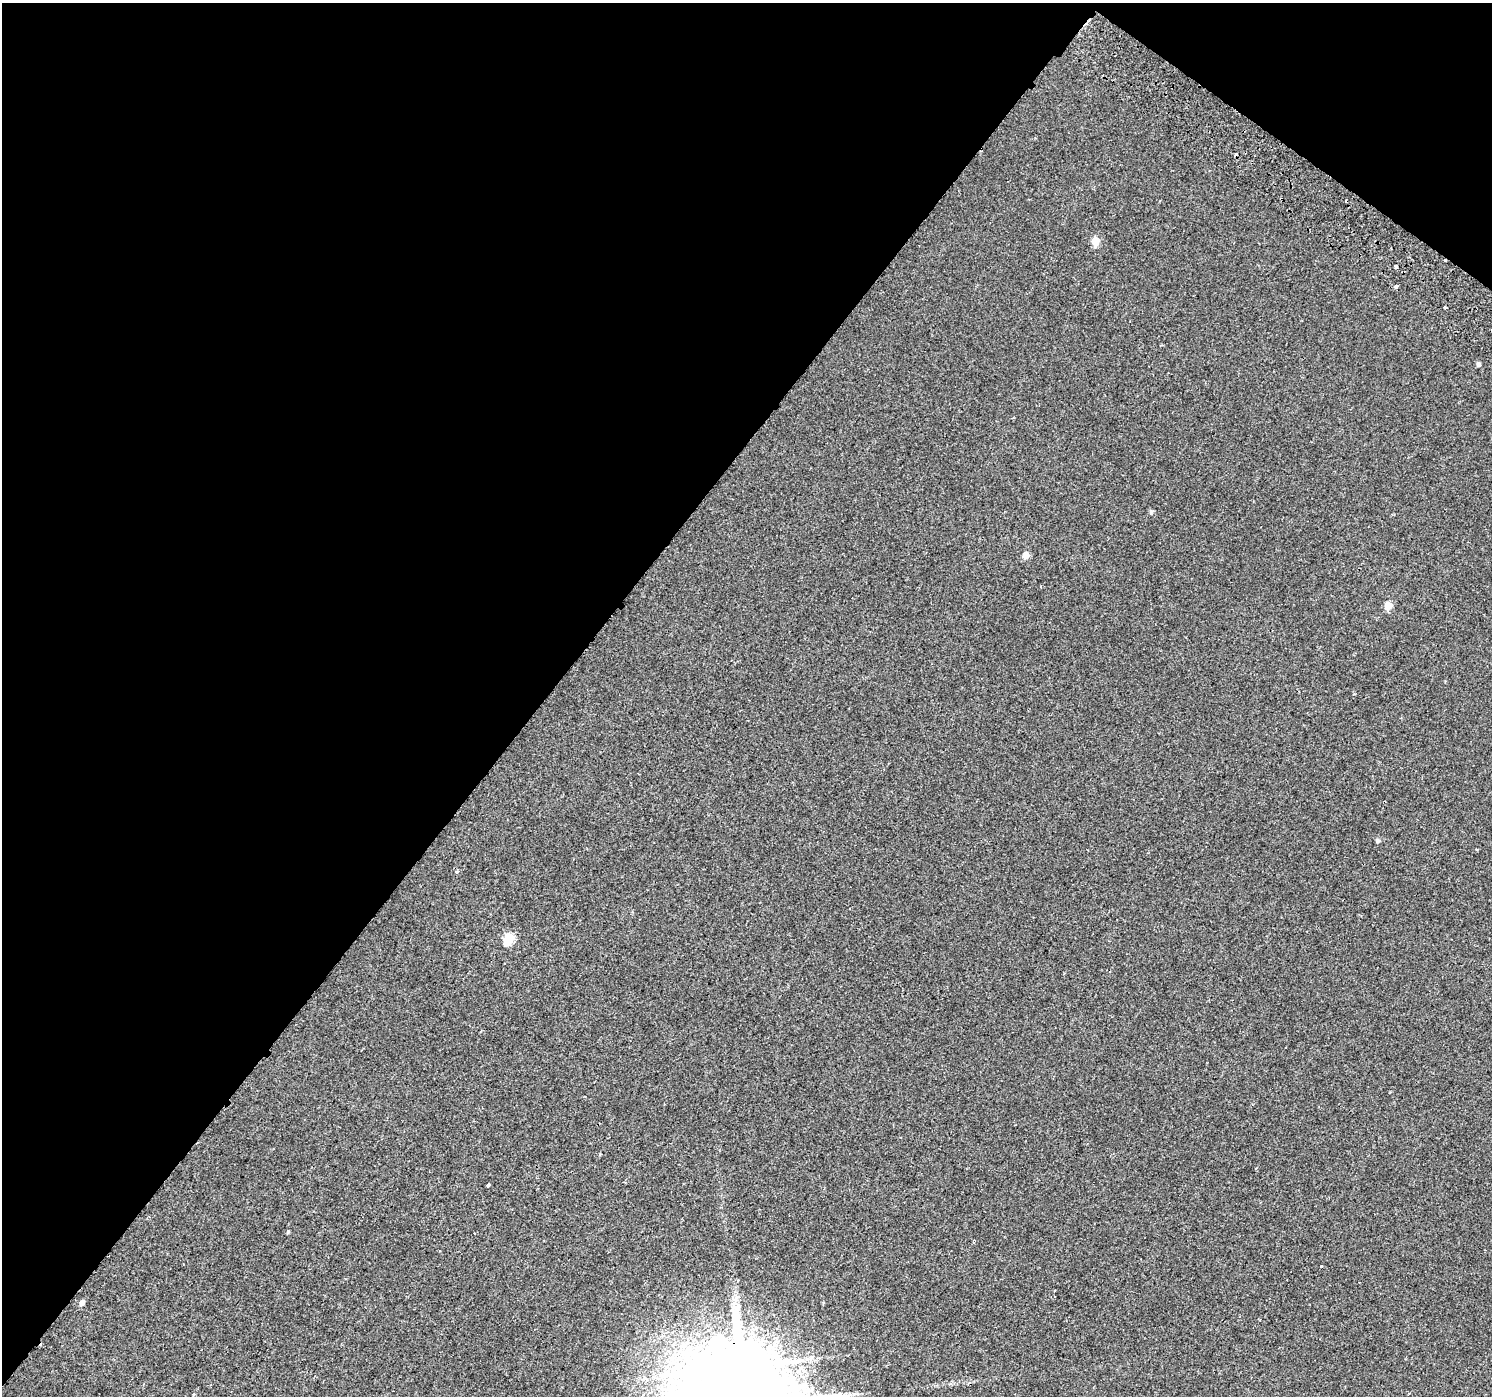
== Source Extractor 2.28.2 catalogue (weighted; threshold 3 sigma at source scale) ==
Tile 2 of 4 x 4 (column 2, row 1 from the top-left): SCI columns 1534-3023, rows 4479-5872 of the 6041 x 6101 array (HDU 1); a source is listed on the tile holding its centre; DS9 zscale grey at full resolution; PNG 1494 x 1398 px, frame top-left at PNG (2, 3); no overlay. Shown black and unused: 39% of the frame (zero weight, under 2 of 3 exposures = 3% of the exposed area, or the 3 px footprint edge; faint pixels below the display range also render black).
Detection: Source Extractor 2.28.2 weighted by HDU 2 'WHT'; one run over the whole footprint, this tile lists its part. Background 0.00314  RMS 0.0036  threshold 0.016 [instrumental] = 3 sigma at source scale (4.5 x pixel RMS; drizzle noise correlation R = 1.50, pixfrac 1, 0.0396/0.0396 arcsec/px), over >= 5 px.
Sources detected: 22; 4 cosmic-ray / hot-pixel residue — not listed; the other 18 listed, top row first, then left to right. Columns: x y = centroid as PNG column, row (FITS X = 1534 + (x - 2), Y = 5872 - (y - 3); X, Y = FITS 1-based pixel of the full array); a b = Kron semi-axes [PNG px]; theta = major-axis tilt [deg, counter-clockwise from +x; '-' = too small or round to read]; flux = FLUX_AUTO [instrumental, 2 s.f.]
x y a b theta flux
1095 241 6 5 - 6.8
1396 267 4 3 - 1.3
1396 286 4 3 - 3.5
1445 308 4 2 - 0.44
1478 364 5 4 - 0.93
1151 512 5 5 - 0.73
1026 555 5 5 - 3.5
1388 605 5 5 - 7.3
1353 694 4 2 - 0.31
1377 840 5 4 - 0.97
457 872 4 3 - 2.3
508 939 6 5 - 19
488 1185 4 3 - 1.3
288 1232 4 3 - 0.52
1321 1266 3 3 - 0.9
1054 1291 3 3 - 0.88
82 1302 5 5 - 1.9
744 1366 18 15 -41 1500
Overlapping masked pixels (flux is a lower limit): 1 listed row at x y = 744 1366